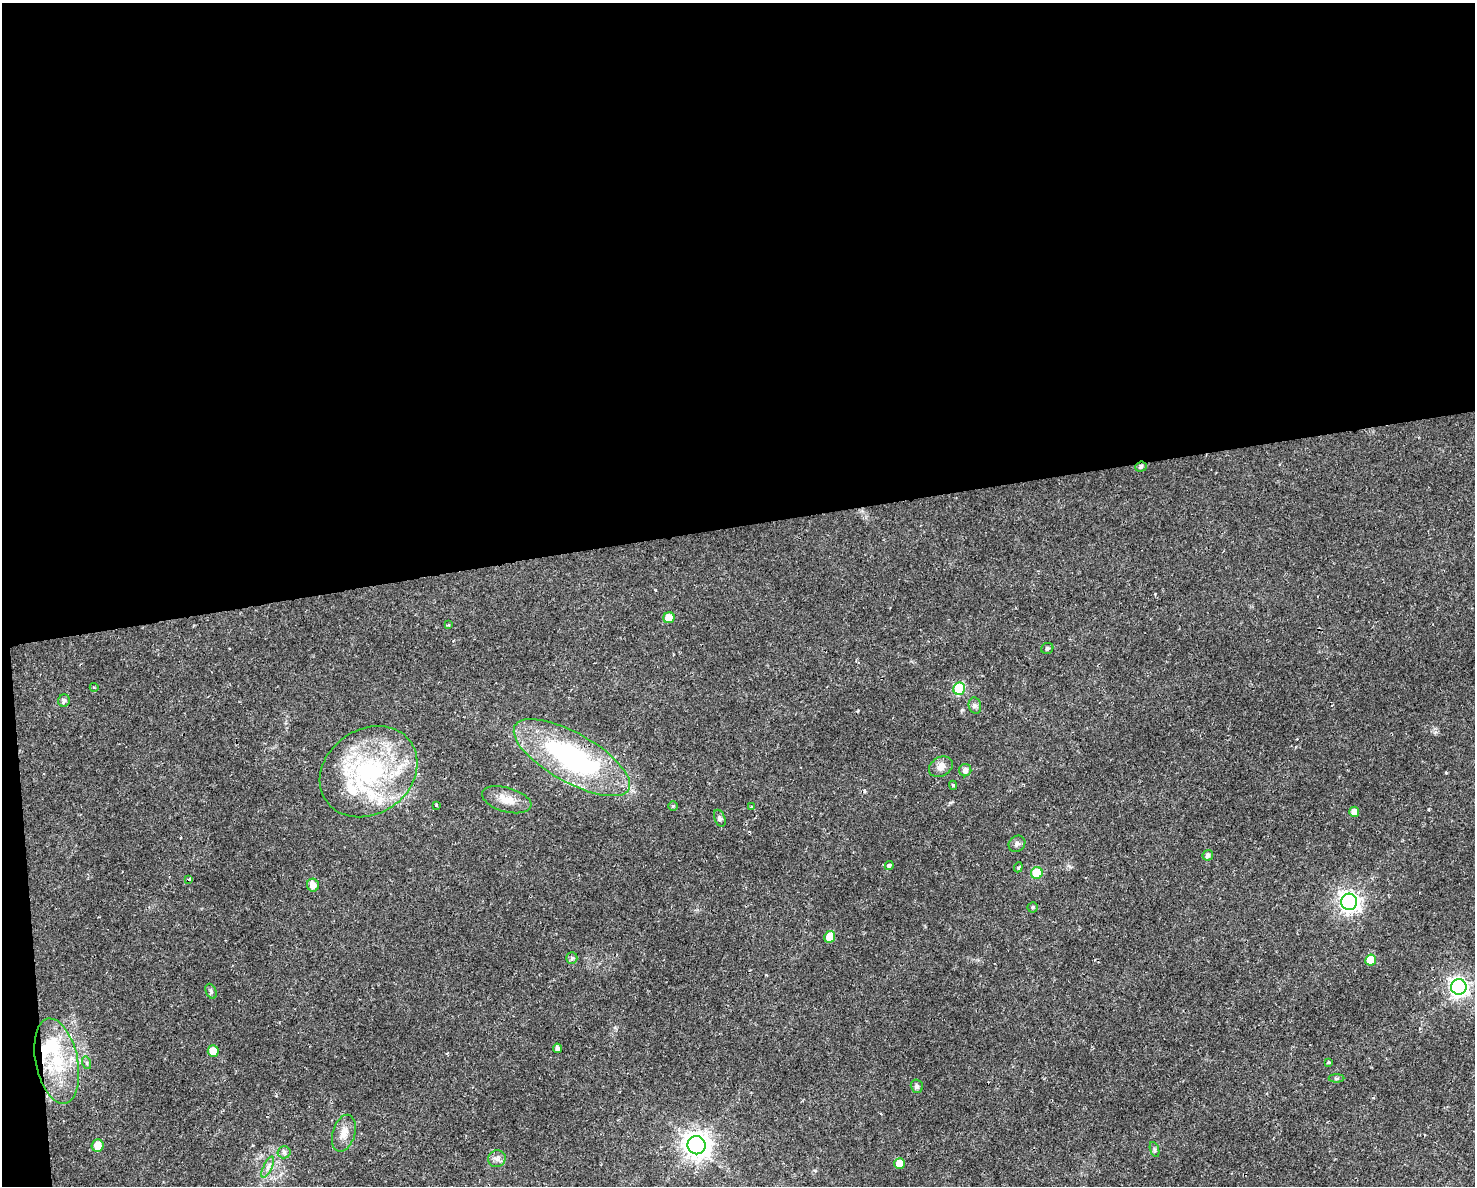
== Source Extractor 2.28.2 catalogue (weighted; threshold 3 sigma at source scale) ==
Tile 1 of 3 x 4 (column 1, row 1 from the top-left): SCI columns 62-1534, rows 3551-4734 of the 4496 x 4734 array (HDU 1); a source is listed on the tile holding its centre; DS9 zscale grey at full resolution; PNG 1477 x 1188 px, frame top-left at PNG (2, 3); each listed source drawn as its Kron ellipse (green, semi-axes under 4 px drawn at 4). Shown black and unused: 45% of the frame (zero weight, under 2 of 3 exposures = <1% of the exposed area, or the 3 px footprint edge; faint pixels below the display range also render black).
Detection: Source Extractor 2.28.2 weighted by HDU 2 'WHT'; one run over the whole footprint, this tile lists its part. Background 0.0169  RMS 0.0028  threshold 0.0124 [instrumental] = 3 sigma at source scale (4.5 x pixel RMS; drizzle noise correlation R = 1.50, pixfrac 1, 0.0396/0.0396 arcsec/px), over >= 5 px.
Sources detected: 55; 1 inside a brighter object's white glare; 1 cosmic-ray / hot-pixel residue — neither listed nor drawn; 5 inside a brighter listed object's ellipse — not listed separately; the other 48 listed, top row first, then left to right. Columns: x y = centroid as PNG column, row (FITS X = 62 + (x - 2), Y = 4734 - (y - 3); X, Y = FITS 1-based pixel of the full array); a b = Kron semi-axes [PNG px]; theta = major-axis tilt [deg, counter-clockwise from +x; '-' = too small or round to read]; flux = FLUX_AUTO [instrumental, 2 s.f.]
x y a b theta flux
1141 467 6 5 - 0.81
669 618 5 5 - 5.1
448 625 4 3 - 0.29
1047 648 6 5 - 0.55
94 687 4 3 - 0.22
959 689 6 6 - 20
64 701 6 6 - 0.85
975 706 8 6 -76 0.8
572 758 65 24 -29 53
941 767 12 9 30 2
965 770 6 6 - 1.2
369 772 52 42 35 41
953 785 4 4 - 0.38
507 800 25 12 -16 3.9
436 805 3 3 - 0.26
673 806 5 4 - 0.35
751 807 3 3 - 0.34
1354 812 5 5 - 1.9
720 818 9 5 -69 0.68
1017 844 9 7 39 0.87
1208 855 5 5 - 0.96
889 866 5 4 - 1.9
1018 867 5 4 - 0.41
1037 873 6 6 - 10
189 879 4 3 - 0.81
313 885 6 6 - 1.9
1349 902 8 8 - 150
1033 907 5 5 - 0.47
830 937 6 5 - 5.2
572 958 6 5 - 0.48
1371 960 6 5 - 6.3
1459 987 8 7 - 110
211 991 8 5 -66 0.55
557 1048 4 4 - 0.95
213 1051 6 5 - 3.6
57 1061 43 21 -78 17
1328 1062 4 3 - 0.54
87 1063 6 4 -72 0.42
1337 1078 8 4 0 0.46
917 1086 7 6 - 0.58
344 1133 19 11 73 3
98 1145 6 6 - 3.7
697 1145 9 9 - 290
1154 1149 8 3 -71 0.44
284 1152 6 6 - 0.6
497 1159 9 8 - 1.2
899 1164 5 5 - 4.6
268 1167 11 4 64 1
Overlapping masked pixels (flux is a lower limit): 2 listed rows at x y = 1141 467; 572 758